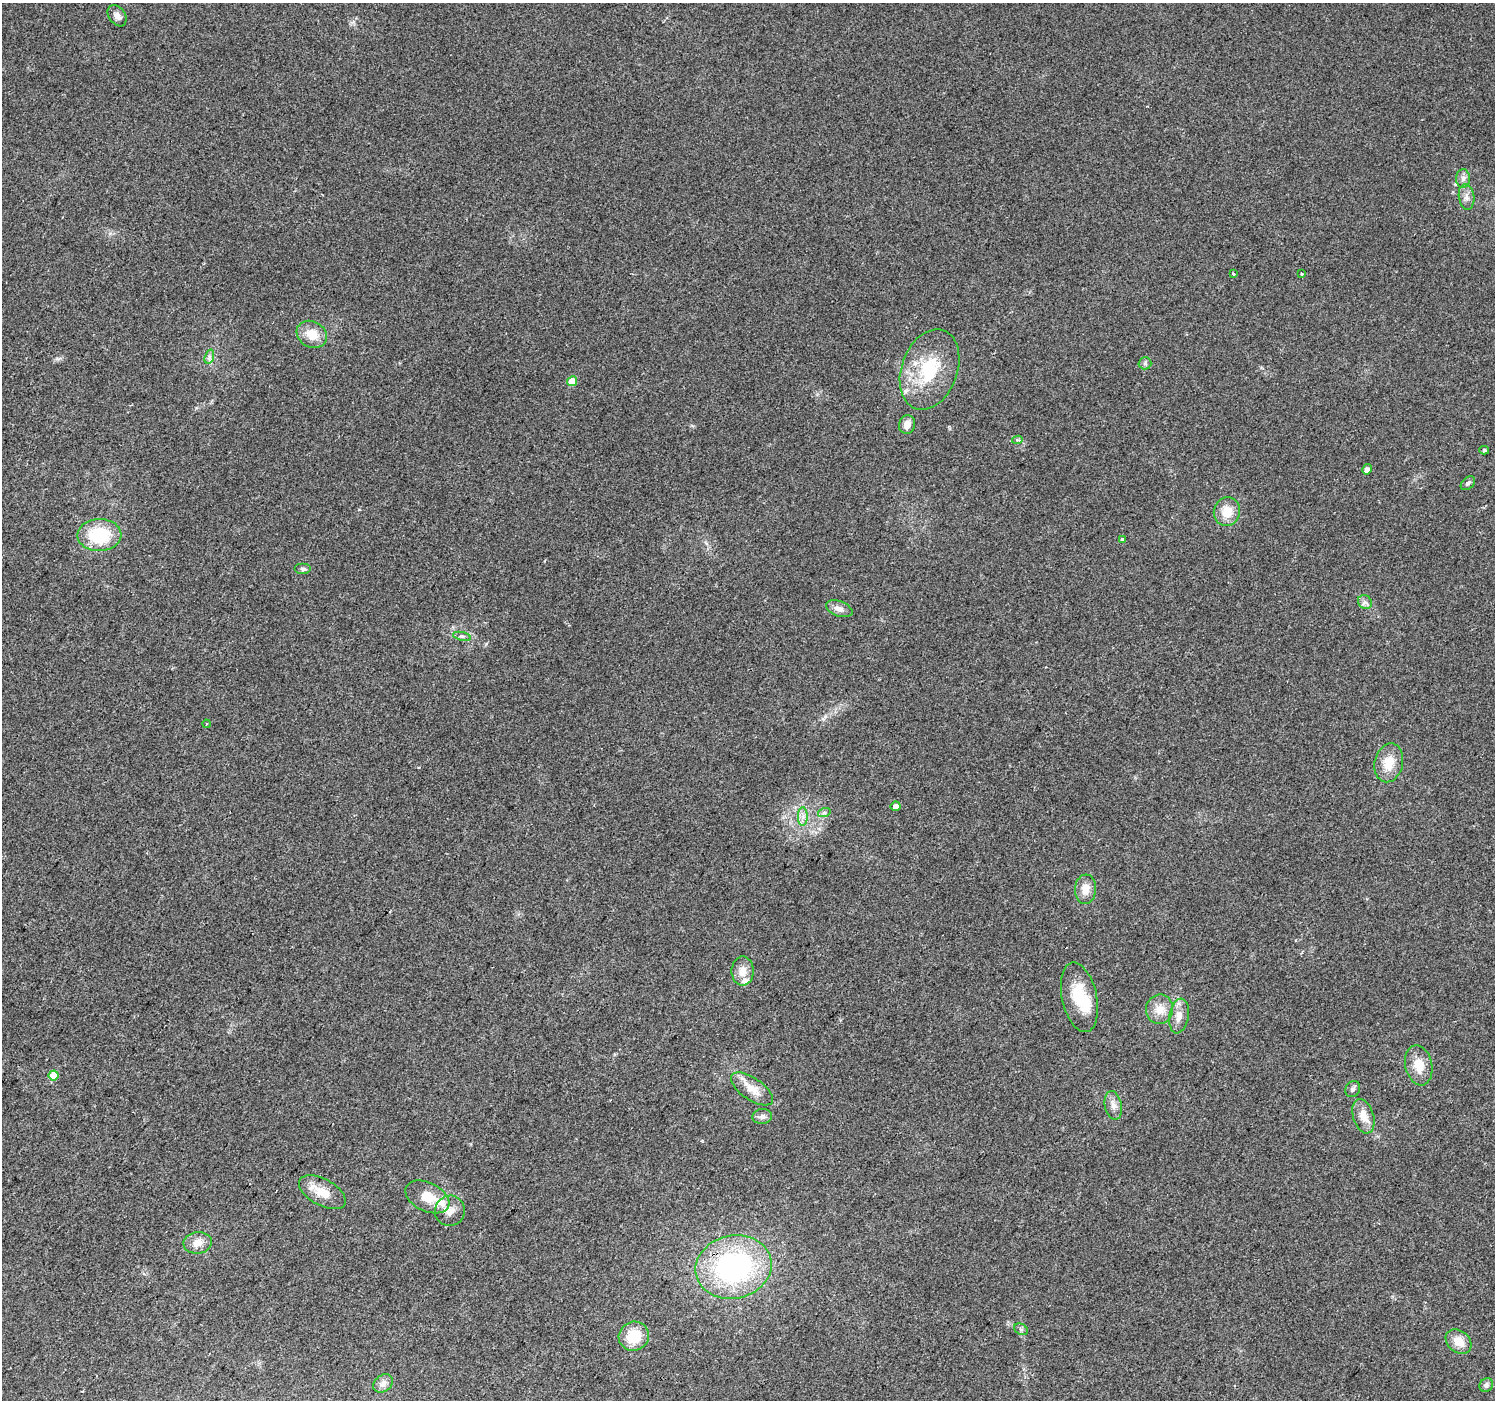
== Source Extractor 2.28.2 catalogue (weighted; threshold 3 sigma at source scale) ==
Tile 7 of 4 x 4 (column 3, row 2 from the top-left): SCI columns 2990-4482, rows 3040-4437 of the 5974 x 6013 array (HDU 1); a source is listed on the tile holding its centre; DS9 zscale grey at full resolution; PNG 1497 x 1402 px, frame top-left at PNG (2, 3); each listed source drawn as its Kron ellipse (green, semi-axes under 4 px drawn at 4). Shown black and unused: <1% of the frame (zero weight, under 2 of 3 exposures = <1% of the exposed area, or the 3 px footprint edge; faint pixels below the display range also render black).
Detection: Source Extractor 2.28.2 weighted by HDU 2 'WHT'; one run over the whole footprint, this tile lists its part. Background 0.0326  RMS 0.0065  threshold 0.0291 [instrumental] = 3 sigma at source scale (4.5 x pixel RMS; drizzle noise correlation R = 1.50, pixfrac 1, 0.0396/0.0396 arcsec/px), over >= 5 px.
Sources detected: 52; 1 inside a brighter object's white glare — neither listed nor drawn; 2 inside a brighter listed object's ellipse — not listed separately; the other 49 listed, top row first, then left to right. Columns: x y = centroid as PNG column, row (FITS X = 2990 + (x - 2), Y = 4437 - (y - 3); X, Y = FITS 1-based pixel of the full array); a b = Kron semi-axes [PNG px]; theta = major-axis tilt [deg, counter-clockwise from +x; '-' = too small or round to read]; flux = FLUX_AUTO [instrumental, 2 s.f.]
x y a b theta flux
117 16 12 8 -55 3.7
1463 179 9 7 88 2.7
1466 197 13 7 -82 3.8
1233 274 4 3 - 0.98
1302 274 3 3 - 1.1
312 334 16 13 -28 11
209 357 7 4 72 1.7
1145 363 6 6 - 1.3
930 369 41 28 70 39
572 381 5 5 - 12
907 425 9 8 - 5.3
1017 440 5 4 - 1.4
1484 450 5 4 - 0.99
1367 469 5 4 - 2.6
1468 483 8 5 44 1.5
1227 511 14 13 - 11
99 535 22 16 2 33
1122 540 4 3 - 3.9
303 569 8 5 0 1.6
1365 602 7 6 - 2.1
839 609 14 7 -20 4.5
462 636 9 3 -12 1.4
206 724 4 3 - 0.63
1389 763 19 14 77 12
895 806 5 4 - 3.5
824 813 6 4 19 1.2
803 817 9 5 -90 2.6
1085 889 14 10 85 7
743 971 14 11 90 7
1079 997 35 17 -78 24
1159 1009 15 13 78 8.3
1179 1016 17 9 80 6.1
1419 1065 20 13 -78 11
54 1075 5 5 - 12
752 1089 24 11 -34 9.9
1353 1089 8 7 - 1.9
1113 1105 14 8 -79 4.6
762 1116 10 7 6 2.6
1363 1116 18 10 -72 8.3
322 1192 26 13 -29 12
427 1197 23 14 -26 13
450 1211 15 15 - 6.5
198 1243 14 10 7 6.3
734 1267 38 31 13 120
1021 1329 7 5 -30 1.3
634 1336 15 14 - 18
1459 1342 14 11 -41 8.7
383 1383 11 8 36 3
1486 1385 7 6 - 1.7
Overlapping masked pixels (flux is a lower limit): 1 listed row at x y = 734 1267
Unlisted compact peaks at least as high as the median listed source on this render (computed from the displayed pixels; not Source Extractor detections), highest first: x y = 486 644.